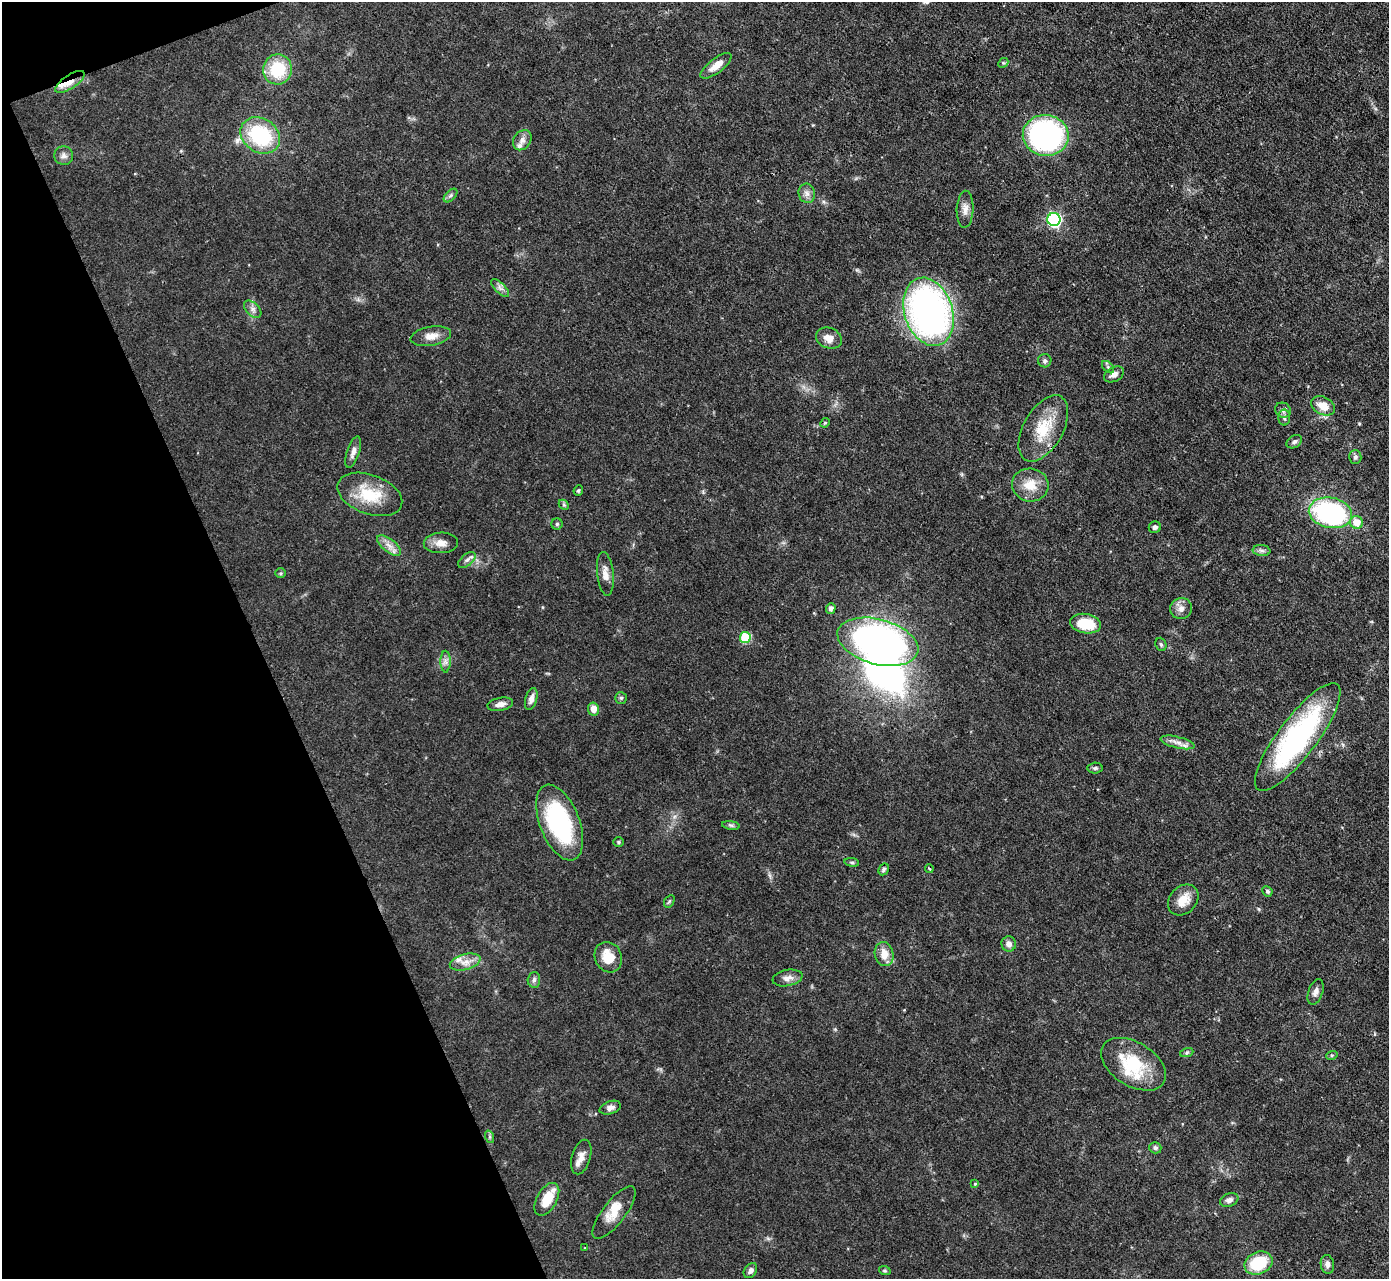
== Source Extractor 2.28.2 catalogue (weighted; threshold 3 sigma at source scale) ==
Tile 5 of 4 x 4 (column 1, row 2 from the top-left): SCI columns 2-1388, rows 2703-3979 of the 5551 x 5536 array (HDU 1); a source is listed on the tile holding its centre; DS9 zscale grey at full resolution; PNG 1391 x 1281 px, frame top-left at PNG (2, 2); each listed source drawn as its Kron ellipse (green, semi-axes under 4 px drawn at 4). Shown black and unused: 19% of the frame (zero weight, under 3 of 4 exposures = <1% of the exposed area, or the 3 px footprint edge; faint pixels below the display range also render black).
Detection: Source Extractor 2.28.2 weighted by HDU 2 'WHT'; one run over the whole footprint, this tile lists its part. Background 0.0852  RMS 0.0051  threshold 0.0229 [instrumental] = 3 sigma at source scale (4.5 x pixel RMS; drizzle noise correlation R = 1.50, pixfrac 1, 0.05/0.05 arcsec/px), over >= 5 px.
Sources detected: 95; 2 inside a brighter object's white glare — neither listed nor drawn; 5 inside a brighter listed object's ellipse — not listed separately; the other 88 listed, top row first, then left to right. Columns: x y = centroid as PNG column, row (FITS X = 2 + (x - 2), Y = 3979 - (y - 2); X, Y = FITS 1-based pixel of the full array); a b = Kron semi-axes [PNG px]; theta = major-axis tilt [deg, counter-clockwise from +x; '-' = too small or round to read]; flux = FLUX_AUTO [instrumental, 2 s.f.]
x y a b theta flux
1003 63 5 4 - 0.62
716 66 19 7 38 5.2
277 69 15 14 - 22
70 82 17 7 34 5.5
260 135 21 17 -33 39
1046 135 23 20 -6 120
522 140 11 8 54 2.8
64 156 9 9 - 2.3
807 193 9 8 - 2.4
450 195 8 5 45 1.2
965 209 18 8 87 3.7
1054 219 6 6 - 99
500 288 11 5 -45 1.8
253 309 10 6 -46 2
929 312 35 24 -72 190
431 336 20 9 10 5
829 338 13 10 -21 4.6
1045 361 7 6 - 1.1
1108 367 7 4 -46 0.98
1114 374 11 7 29 2.7
1323 406 13 8 -26 6.6
1283 410 8 7 - 1.8
1284 417 8 6 -90 1.4
825 423 5 4 - 0.55
1043 428 36 19 61 19
1294 442 8 6 32 1.2
353 452 16 6 71 2.7
1355 457 7 6 - 1.6
1030 485 18 16 -6 9.4
578 490 5 4 - 0.73
370 494 34 19 -20 19
564 505 6 4 -45 0.74
1330 513 22 15 -11 93
1356 522 6 6 - 7.3
557 524 5 5 - 0.89
1155 527 6 5 - 1.5
441 543 17 10 3 4.5
389 545 14 6 -38 3.6
1262 551 9 5 -6 1.5
467 560 10 5 41 1.8
281 573 5 5 - 0.68
605 574 22 8 -84 4.3
831 608 5 5 - 2
1181 609 11 10 - 3.4
1085 624 16 9 -9 15
745 637 5 5 - 27
878 642 41 22 -15 210
1161 644 7 5 -68 0.93
445 662 11 5 -89 1.9
621 698 6 5 - 0.92
531 699 11 5 73 2.8
500 704 13 6 11 2.7
593 709 6 5 - 4.2
1298 737 66 19 53 100
1178 742 17 5 -14 3.4
1095 768 7 5 2 1
560 823 40 19 -69 60
731 825 9 4 -9 1
618 842 5 4 - 0.66
852 862 7 4 -8 0.76
884 869 6 5 - 0.95
929 869 4 3 - 0.63
1267 891 5 5 - 0.98
1183 900 17 13 47 7.4
669 901 7 4 58 0.81
1009 944 7 7 - 2.4
884 954 12 9 -79 6.3
608 957 16 13 -63 9.2
465 962 16 7 15 4.4
787 978 15 8 11 3.3
534 980 8 6 87 1.5
1316 992 13 7 71 2.3
1187 1052 7 4 20 0.81
1332 1055 6 4 18 0.64
1133 1064 36 21 -32 26
610 1108 11 6 19 2.1
490 1137 6 4 -72 0.86
1155 1148 6 5 - 1.3
581 1157 18 9 74 4.5
975 1184 4 4 - 0.6
547 1199 18 10 61 11
1229 1200 9 6 21 2.3
614 1213 32 11 52 8.1
585 1248 2 2 - 0.46
1258 1263 14 11 22 20
1327 1264 9 6 -81 2.1
750 1271 8 6 55 2
885 1271 6 4 -18 0.62
Overlapping masked pixels (flux is a lower limit): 1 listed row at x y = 70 82